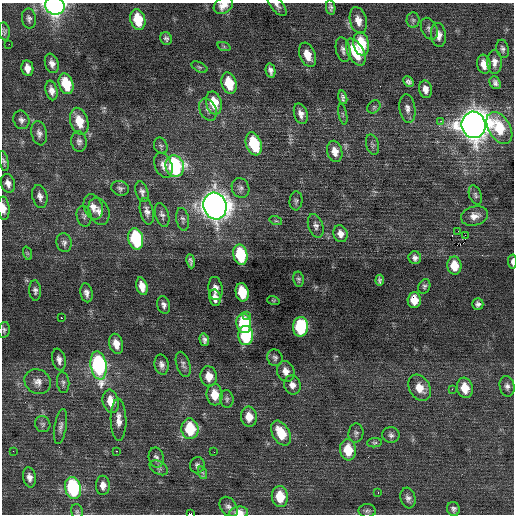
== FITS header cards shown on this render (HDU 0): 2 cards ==
NAXIS1  =                  512 / Axis length
NAXIS2  =                  512 / Axis length

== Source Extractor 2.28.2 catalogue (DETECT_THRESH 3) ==
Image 512 x 512 px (HDU 0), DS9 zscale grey, 1 PNG px = 1 image px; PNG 516 x 516 px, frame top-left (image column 1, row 512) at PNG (2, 3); each listed source drawn as its Kron ellipse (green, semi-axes under 4 px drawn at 4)
Background 0.0599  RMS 0.78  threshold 2.33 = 3 sigma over >= 5 px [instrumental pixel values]
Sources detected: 148; all 148 listed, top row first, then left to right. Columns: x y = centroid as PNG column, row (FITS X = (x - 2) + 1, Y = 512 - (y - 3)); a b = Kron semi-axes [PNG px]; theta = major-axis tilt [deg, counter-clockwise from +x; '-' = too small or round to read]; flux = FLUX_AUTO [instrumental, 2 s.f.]
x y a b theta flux
223 5 10 7 32 430
277 5 13 6 -51 210
55 6 10 9 - 18000
331 7 7 4 -81 130
29 19 10 7 -79 180
138 19 11 7 -76 1600
358 20 13 8 -76 510
413 20 8 6 -89 120
429 29 11 7 -65 200
4 31 9 5 -81 120
438 35 12 7 -82 430
166 38 6 5 - 140
9 44 2 2 - 490
361 44 12 7 -76 1900
224 47 7 4 -19 78
503 49 9 6 -77 160
343 50 12 7 -77 230
356 52 15 8 -62 1900
307 55 13 7 -69 690
494 62 12 7 89 320
52 63 10 6 -72 290
484 64 9 6 -80 490
199 67 8 4 -26 99
27 68 8 6 -80 370
270 70 7 4 -78 210
408 82 6 4 -47 150
229 83 11 7 -74 1600
495 83 7 5 -58 170
66 84 10 7 -71 1900
425 89 9 6 -81 320
51 90 10 6 -77 300
343 97 7 4 -74 140
214 103 12 7 -76 1300
374 107 7 5 45 110
407 108 14 8 -82 310
208 110 11 8 -63 260
301 114 10 6 -73 290
343 114 10 3 -79 93
21 120 9 8 - 210
79 121 14 9 -74 1100
441 121 2 2 - 160
474 125 13 12 - 79000
499 128 17 11 -58 1900
39 133 12 7 -77 250
79 141 10 7 -81 210
254 144 12 7 -70 2800
372 145 10 6 -74 150
161 146 8 6 -66 130
335 151 11 7 -75 480
4 161 10 4 -78 120
163 165 13 8 -67 370
175 166 11 9 -74 6600
8 183 9 7 -73 270
120 188 9 7 -19 160
240 188 10 8 -65 230
142 192 10 6 -74 180
475 195 10 6 -69 150
40 196 11 7 -77 260
296 201 9 6 84 130
215 206 13 11 -71 61000
93 207 13 9 -71 400
4 208 11 5 -85 340
99 211 14 10 -67 390
147 211 13 6 -78 260
162 215 12 6 -73 190
84 216 10 7 -79 170
474 216 13 9 15 430
183 219 11 6 -80 160
276 221 6 4 -18 72
316 226 12 7 -72 210
458 231 2 2 - 610
340 234 9 7 -71 320
465 235 3 2 - 320
136 239 11 7 -78 4300
64 243 9 7 -79 190
27 253 7 4 -71 75
240 255 10 7 -79 2900
415 258 6 6 - 190
191 261 7 3 -81 140
512 262 7 3 -88 170
454 266 9 7 -82 950
298 279 7 5 -80 110
380 280 5 4 - 110
142 286 9 5 -75 490
424 286 7 5 66 120
215 289 12 7 -82 290
35 290 10 6 -86 170
242 292 9 6 -79 1700
86 293 9 6 -79 230
215 298 8 6 -79 350
273 300 6 4 -18 56
414 300 8 6 87 710
478 304 5 5 - 160
164 305 9 6 -74 190
247 315 3 2 - 170
61 318 2 2 - 320
244 323 10 7 -82 3200
300 327 10 7 87 4400
4 330 8 5 79 110
246 336 9 7 -87 4300
204 340 6 4 -74 170
116 344 10 7 -74 540
275 358 8 7 - 150
59 360 11 6 -78 270
183 364 13 6 -73 200
99 365 14 8 -81 10000
162 365 10 7 -80 240
286 371 10 8 -69 390
209 376 10 8 -81 700
38 382 13 12 - 420
63 383 10 6 -84 160
292 385 9 8 - 330
507 386 10 7 -79 220
419 388 14 10 -60 740
465 388 10 8 -75 880
452 389 2 2 - 250
215 395 11 8 -84 880
227 399 9 6 -82 150
111 401 12 8 -77 920
249 417 10 8 -84 700
119 420 21 8 -88 510
43 424 8 7 - 150
60 427 18 6 80 230
190 429 10 8 -84 2400
281 433 13 8 -60 1300
356 433 9 7 81 150
391 435 8 8 - 190
374 443 7 4 5 89
348 450 10 8 -82 1300
13 451 2 2 - 22
116 451 2 2 - 370
214 452 2 2 - 69
156 458 10 7 -78 210
197 465 8 7 - 170
159 468 10 6 -30 180
203 473 6 4 -71 85
29 477 10 6 -80 290
103 485 10 7 90 360
73 488 11 8 -76 5300
378 492 2 2 - 36
280 497 10 8 -83 1400
408 498 10 7 -74 230
229 507 11 8 -55 240
453 509 7 6 - 160
367 511 8 6 -3 130
77 512 8 5 -76 110
239 513 9 6 5 590
190 514 4 2 - 910
At the frame edge (FLAGS 8, measured only in part): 8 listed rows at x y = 223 5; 277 5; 55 6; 4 161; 4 208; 512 262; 239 513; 190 514